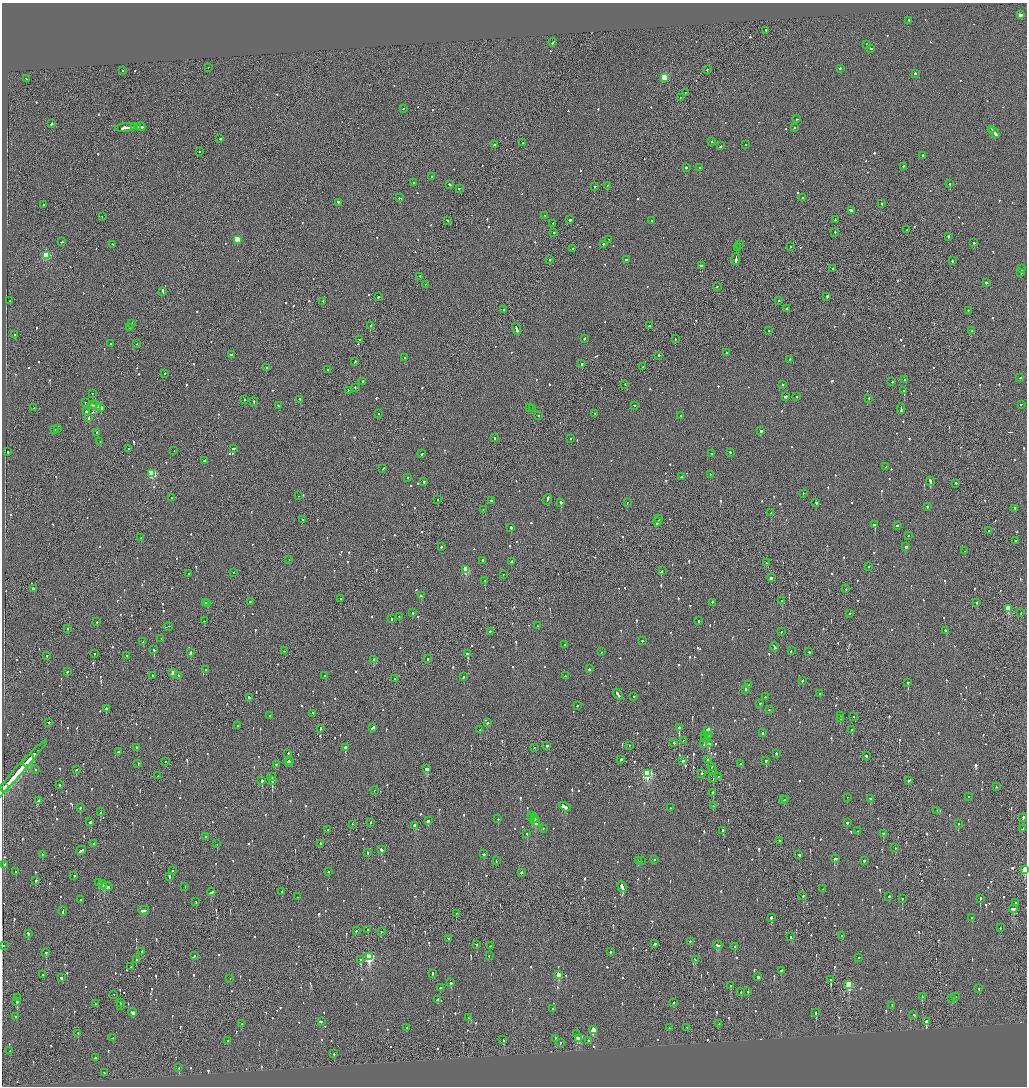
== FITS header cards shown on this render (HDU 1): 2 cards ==
NAXIS1  =                 2050
NAXIS2  =                 2168

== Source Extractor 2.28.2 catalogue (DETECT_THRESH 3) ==
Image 2050 x 2168 px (HDU 1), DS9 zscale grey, zoomed out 1/2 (1 PNG px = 2 x 2 image px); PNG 1029 x 1088 px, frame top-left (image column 2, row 2168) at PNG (2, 3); each listed source drawn as its Kron ellipse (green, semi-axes under 4 px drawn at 4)
Background -0.0802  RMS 0.068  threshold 0.204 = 3 sigma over >= 5 px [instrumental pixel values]
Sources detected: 1229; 44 cannot appear on this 1/2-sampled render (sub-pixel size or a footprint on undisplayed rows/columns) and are neither listed nor drawn; of the other 1185, the 500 brightest by FLUX_AUTO listed and drawn (685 fainter detections omitted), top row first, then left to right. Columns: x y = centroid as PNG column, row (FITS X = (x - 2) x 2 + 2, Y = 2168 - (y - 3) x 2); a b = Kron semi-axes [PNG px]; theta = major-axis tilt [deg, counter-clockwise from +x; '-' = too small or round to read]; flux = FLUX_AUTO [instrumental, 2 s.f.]
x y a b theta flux
1020 15 3 2 - 110
909 21 2 2 - 94
765 31 2 2 - 190
553 43 4 2 - 230
867 45 2 2 - 130
870 49 3 2 - 300
208 68 2 1 - 150
840 69 2 2 - 310
707 70 2 2 - 170
123 71 2 2 - 120
915 74 2 2 - 380
665 78 3 3 - 630
26 79 3 2 - 360
685 93 2 1 - 260
680 98 2 1 - 140
403 109 2 2 - 99
797 119 2 2 - 91
51 124 2 2 - 290
134 127 2 2 - 390
137 127 3 2 - 270
141 127 4 2 - 330
126 128 11 2 5 1100
794 128 2 2 - 330
992 130 4 2 - 360
994 133 6 2 -53 490
220 139 2 2 - 180
711 142 2 1 - 360
523 143 2 2 - 91
495 145 2 2 - 96
745 145 2 2 - 100
721 146 3 2 - 170
200 152 2 1 - 340
923 156 2 2 - 310
903 167 3 2 - 210
686 168 2 2 - 470
700 168 2 2 - 170
432 177 2 2 - 130
414 183 2 2 - 110
950 184 2 2 - 280
450 185 3 2 - 130
608 186 2 2 - 97
595 187 3 2 - 130
459 189 2 2 - 110
399 198 3 2 - 340
802 198 2 2 - 93
338 203 2 2 - 340
881 204 2 2 - 350
44 205 2 2 - 240
852 211 4 2 - 660
545 216 2 2 - 93
102 217 2 1 - 110
570 220 2 2 - 520
835 220 3 2 - 170
447 221 2 2 - 290
652 221 2 2 - 190
553 224 2 2 - 170
907 230 2 1 - 570
554 233 2 2 - 130
835 233 2 2 - 150
948 237 2 2 - 320
237 240 3 3 - 440
609 240 2 1 - 130
62 242 3 2 - 140
974 243 3 2 - 160
113 245 2 2 - 120
603 245 2 2 - 240
739 245 2 2 - 120
790 247 2 2 - 100
737 248 2 2 - 150
572 249 2 2 - 130
46 256 3 3 - 880
736 259 6 2 82 390
549 260 2 1 - 130
626 260 2 2 - 330
952 261 2 2 - 270
701 266 4 2 - 1100
833 269 2 2 - 350
1021 269 2 2 - 130
1021 273 2 1 - 100
420 277 3 1 - 100
986 283 2 2 - 520
425 284 2 1 - 110
717 287 2 1 - 140
162 292 4 2 - 250
378 297 2 1 - 730
827 297 3 2 - 220
10 301 2 2 - 91
779 301 2 1 - 100
323 302 2 2 - 200
787 309 2 2 - 250
504 310 2 2 - 97
968 311 2 2 - 91
131 324 2 2 - 140
370 326 4 2 - 270
649 326 2 2 - 440
129 328 2 2 - 120
516 329 6 2 -73 340
769 331 2 2 - 120
971 331 2 2 - 110
14 335 2 2 - 130
584 339 2 2 - 110
675 339 2 2 - 160
359 340 2 2 - 130
110 344 3 2 - 120
137 344 2 2 - 120
726 353 2 2 - 130
231 355 2 2 - 290
659 356 2 2 - 440
405 358 2 2 - 120
790 360 3 2 - 230
355 362 3 1 - 150
582 364 2 2 - 320
643 367 3 2 - 140
266 368 2 2 - 240
327 370 2 2 - 98
165 374 2 1 - 320
1020 378 2 2 - 110
905 380 3 2 - 110
363 382 2 2 - 490
892 382 2 2 - 89
625 385 2 1 - 92
782 385 2 2 - 90
355 388 2 2 - 110
348 391 2 2 - 99
904 391 2 2 - 680
92 394 2 2 - 94
786 397 3 2 - 770
797 397 2 2 - 98
869 399 2 2 - 170
244 400 2 1 - 300
300 400 2 2 - 140
254 402 2 2 - 120
85 403 2 1 - 190
93 405 3 1 - 1200
1021 405 3 2 - 110
96 406 5 2 - 2900
278 406 3 2 - 140
634 406 3 2 - 130
34 408 2 1 - 170
101 408 3 2 - 1200
529 408 2 1 - 140
532 409 2 2 - 250
901 409 5 2 - 350
86 412 3 2 - 600
378 414 2 2 - 120
595 414 2 2 - 91
539 416 2 2 - 140
681 416 2 2 - 220
89 418 3 2 - 260
57 429 2 1 - 340
55 430 2 2 - 160
761 431 2 2 - 600
96 433 2 2 - 890
494 438 2 2 - 470
570 439 2 2 - 92
100 442 2 2 - 97
129 449 2 2 - 170
234 449 3 2 - 230
174 451 2 2 - 110
8 452 2 2 - 110
730 453 2 2 - 180
422 454 3 2 - 130
711 454 2 2 - 98
204 461 2 2 - 230
886 467 2 2 - 160
383 469 3 2 - 95
152 474 3 3 - 920
710 475 2 2 - 120
681 477 2 2 - 320
407 478 2 2 - 160
424 482 2 2 - 560
930 482 5 2 - 380
956 484 2 2 - 210
803 494 2 2 - 91
298 496 2 1 - 180
171 498 2 1 - 88
438 500 2 1 - 130
547 500 5 2 - 360
491 501 2 2 - 120
561 503 2 2 - 690
627 503 2 2 - 130
816 503 2 2 - 160
927 507 2 2 - 370
1015 509 3 2 - 190
483 510 2 1 - 130
771 513 3 2 - 90
659 519 3 1 - 200
302 520 2 2 - 140
657 522 4 2 - 450
875 525 2 2 - 980
897 526 2 2 - 180
511 528 2 2 - 1300
989 531 2 1 - 130
909 536 2 1 - 130
141 538 2 2 - 94
1016 541 2 2 - 230
441 547 2 2 - 130
906 547 2 2 - 590
965 551 2 1 - 110
289 560 2 1 - 290
483 561 2 2 - 480
512 562 4 2 - 310
766 563 2 1 - 120
869 567 2 2 - 90
466 570 3 3 - 580
662 571 3 1 - 320
233 573 2 1 - 95
189 574 2 2 - 94
503 575 2 1 - 170
771 578 2 2 - 1500
485 581 3 2 - 150
34 589 3 2 - 760
846 589 2 2 - 100
421 596 3 2 - 230
340 599 3 2 - 140
782 601 2 2 - 230
250 602 2 2 - 98
205 603 2 2 - 190
712 603 2 2 - 100
977 603 2 1 - 170
208 604 2 2 - 410
1008 609 3 3 - 560
412 613 2 2 - 200
1021 613 2 1 - 180
850 614 2 1 - 260
399 617 2 2 - 89
392 619 3 2 - 140
204 621 3 2 - 110
698 621 2 2 - 150
97 622 2 2 - 140
537 626 2 2 - 97
168 627 5 1 - 200
67 629 2 1 - 210
946 631 4 2 - 400
490 632 3 2 - 150
781 632 2 2 - 110
161 639 2 2 - 240
642 641 2 2 - 290
143 642 2 2 - 130
564 645 2 1 - 110
774 647 4 2 - 310
154 650 2 2 - 420
284 651 2 2 - 130
791 651 2 2 - 180
602 652 2 1 - 120
809 652 2 2 - 170
191 653 3 2 - 160
94 654 2 2 - 99
468 654 2 2 - 880
47 656 2 2 - 130
126 656 2 2 - 140
427 659 2 2 - 270
374 660 3 2 - 200
589 669 3 2 - 300
206 670 2 2 - 120
67 672 2 2 - 250
173 673 3 2 - 120
152 676 2 2 - 110
178 676 2 2 - 170
325 676 2 2 - 180
565 676 2 2 - 110
464 677 2 2 - 140
395 679 2 1 - 200
803 681 2 2 - 180
908 683 3 2 - 370
749 685 2 2 - 120
746 690 2 2 - 610
618 694 6 2 -54 370
820 694 2 2 - 220
634 697 2 2 - 130
765 697 2 2 - 160
249 698 3 2 - 990
760 704 2 2 - 140
577 706 2 2 - 110
106 709 3 2 - 290
769 710 2 2 - 120
313 714 3 2 - 200
269 716 2 2 - 270
841 716 2 2 - 210
854 717 2 1 - 94
840 719 2 1 - 190
49 723 2 1 - 110
487 723 2 2 - 100
238 726 2 2 - 88
373 728 3 2 - 1200
679 728 2 2 - 2300
320 729 2 2 - 430
480 730 2 2 - 130
852 730 2 2 - 120
707 731 3 2 - 12000
762 733 2 2 - 170
705 736 2 2 - 490
708 736 3 2 - 790
704 739 3 2 - 680
683 741 2 1 - 140
674 743 2 2 - 120
709 744 3 2 - 120
704 745 2 2 - 130
546 746 2 1 - 140
629 746 2 1 - 220
137 748 2 2 - 200
345 748 2 2 - 2300
535 748 2 1 - 100
119 752 3 2 - 140
288 754 2 2 - 240
776 754 2 2 - 150
866 756 2 1 - 2400
621 760 3 2 - 270
708 760 2 2 - 190
28 761 7 2 48 3400
289 761 3 1 - 170
683 761 3 2 - 290
766 761 2 2 - 260
165 762 2 1 - 100
288 763 3 1 - 130
138 764 2 2 - 99
741 764 2 2 - 370
276 765 2 2 - 150
711 767 2 1 - 110
426 769 4 2 - 570
36 770 2 2 - 110
77 770 3 2 - 150
713 770 3 1 - 180
17 774 45 2 48 15000
647 774 4 3 - 1700
701 774 2 2 - 100
158 776 2 1 - 140
272 777 2 1 - 110
718 777 2 2 - 110
713 779 2 2 - 170
262 781 2 2 - 1400
272 781 2 2 - 1700
908 781 2 2 - 140
59 785 2 2 - 110
996 787 2 2 - 260
4 788 3 2 - 1400
374 791 2 1 - 98
713 793 2 2 - 290
968 797 2 1 - 130
847 798 2 2 - 230
871 799 3 2 - 140
784 800 2 2 - 97
786 800 2 2 - 130
38 801 4 2 - 340
713 806 2 2 - 250
565 807 6 2 -29 600
80 808 2 2 - 130
670 808 2 2 - 220
937 811 2 1 - 92
100 812 2 2 - 280
532 816 3 2 - 210
532 818 2 2 - 200
1023 818 3 2 - 470
498 819 2 2 - 99
535 819 2 2 - 800
428 821 3 2 - 660
90 822 3 2 - 320
535 822 5 2 - 340
370 823 2 1 - 220
847 823 2 2 - 170
352 824 2 1 - 92
958 824 2 2 - 200
415 826 3 2 - 180
543 829 2 2 - 100
1022 829 3 2 - 170
328 830 2 1 - 100
723 831 2 2 - 250
857 831 2 2 - 120
527 834 2 2 - 440
883 834 2 2 - 160
205 837 2 1 - 200
780 841 2 2 - 390
94 844 2 2 - 230
217 844 2 1 - 120
320 844 3 1 - 130
895 848 2 1 - 290
381 850 3 2 - 590
81 851 5 2 - 300
368 853 3 2 - 150
483 854 3 2 - 140
42 855 2 1 - 960
799 855 2 2 - 360
835 859 4 2 - 240
654 860 2 2 - 120
496 861 2 2 - 280
638 861 4 2 - 200
641 861 2 2 - 150
864 861 2 2 - 500
5 865 2 2 - 400
1025 870 3 2 - 710
173 871 2 2 - 220
16 872 2 2 - 93
328 872 2 2 - 98
521 873 3 2 - 270
74 876 2 2 - 110
169 877 4 2 - 1100
36 881 2 2 - 400
99 883 3 2 - 330
103 885 4 2 - 350
107 887 5 2 - 280
185 887 3 2 - 140
622 887 5 2 - 1000
822 889 2 2 - 140
211 892 4 2 - 250
282 892 3 2 - 630
803 896 2 2 - 98
298 897 2 1 - 120
889 897 2 2 - 90
902 899 2 2 - 160
980 899 2 2 - 420
80 900 2 2 - 250
196 902 2 2 - 90
1016 903 3 2 - 340
1013 909 4 2 - 480
63 911 4 2 - 400
144 911 5 2 - 410
456 914 2 2 - 120
771 918 2 2 - 1600
972 918 2 2 - 210
1000 928 2 1 - 220
367 930 2 1 - 250
356 931 2 2 - 140
381 932 2 1 - 160
28 934 3 2 - 190
842 936 2 2 - 200
791 937 3 2 - 110
448 939 2 2 - 96
690 942 2 2 - 140
654 944 3 2 - 190
477 945 2 2 - 130
718 945 4 2 - 330
4 946 2 2 - 90
490 946 2 2 - 120
735 947 2 2 - 100
142 952 3 2 - 210
610 952 2 2 - 180
46 953 2 2 - 250
195 956 2 2 - 100
489 956 2 2 - 110
369 957 4 3 - 1200
858 958 2 1 - 290
137 960 2 2 - 180
361 960 2 2 - 610
695 960 3 2 - 150
131 967 2 2 - 110
781 971 3 2 - 220
432 974 3 2 - 200
42 975 2 2 - 110
559 975 3 2 - 340
758 977 2 2 - 450
61 978 2 2 - 360
230 979 2 1 - 93
831 980 2 2 - 780
451 983 2 2 - 240
849 985 3 3 - 1100
731 986 2 2 - 230
440 988 3 2 - 270
979 989 2 2 - 120
741 992 2 1 - 300
748 992 2 1 - 200
113 995 2 2 - 520
922 997 4 2 - 390
956 997 2 2 - 100
17 998 2 1 - 1100
952 999 2 2 - 130
438 1000 3 2 - 180
17 1002 2 2 - 640
120 1003 2 2 - 280
674 1003 2 2 - 100
96 1004 2 2 - 120
121 1006 2 2 - 370
892 1006 2 2 - 94
553 1009 2 2 - 150
132 1013 4 2 - 11000
816 1013 2 2 - 460
914 1015 3 2 - 110
16 1017 2 2 - 270
468 1018 2 2 - 95
321 1022 2 2 - 110
926 1022 2 2 - 3700
241 1024 2 2 - 89
719 1024 2 1 - 140
407 1028 2 2 - 330
669 1028 2 2 - 90
687 1028 2 1 - 190
593 1030 3 3 - 380
78 1034 2 1 - 340
577 1034 2 2 - 110
113 1038 3 2 - 200
555 1039 2 2 - 310
578 1039 3 3 - 300
503 1040 2 2 - 250
228 1041 2 1 - 220
588 1041 2 2 - 120
560 1043 2 2 - 92
10 1051 2 2 - 140
334 1054 2 2 - 210
96 1058 3 2 - 460
179 1068 2 2 - 91
104 1073 2 2 - 88
At the frame edge (FLAGS 8, measured only in part): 1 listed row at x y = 1025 870
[685 fainter detections neither listed nor drawn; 44 sub-pixel or undisplayed-footprint detections neither listed nor drawn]